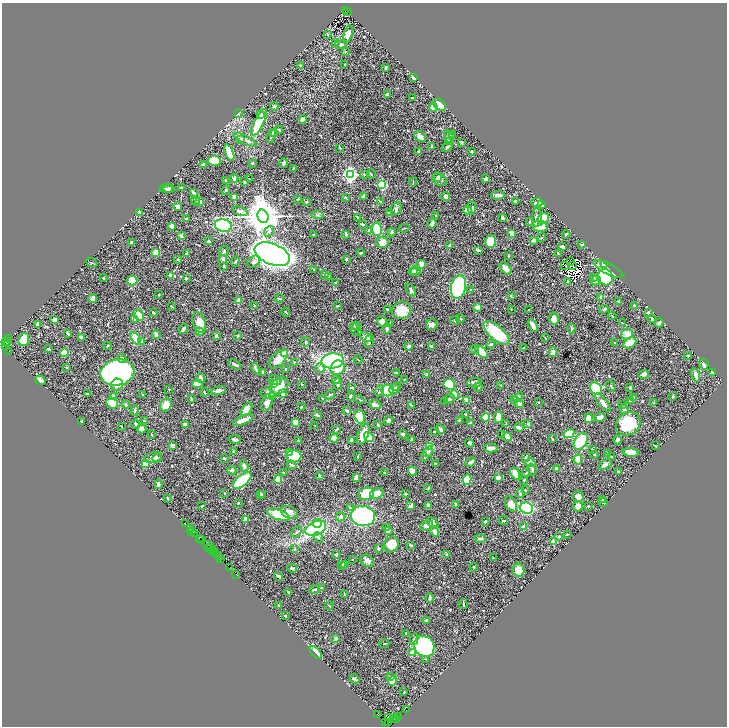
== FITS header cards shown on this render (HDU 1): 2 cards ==
NAXIS1  =                 1450
NAXIS2  =                 1448

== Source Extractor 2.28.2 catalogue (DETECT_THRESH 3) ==
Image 1450 x 1448 px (HDU 1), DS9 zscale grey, zoomed out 1/2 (1 PNG px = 2 x 2 image px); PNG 729 x 728 px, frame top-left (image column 2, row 1447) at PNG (2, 3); each listed source drawn as its Kron ellipse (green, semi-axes under 4 px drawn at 4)
Background 1.18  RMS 0.026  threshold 0.0785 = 3 sigma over >= 5 px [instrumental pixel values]
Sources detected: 716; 56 cannot appear on this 1/2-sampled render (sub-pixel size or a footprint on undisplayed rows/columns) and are neither listed nor drawn; of the other 660, the 500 brightest by FLUX_AUTO listed and drawn (160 fainter detections omitted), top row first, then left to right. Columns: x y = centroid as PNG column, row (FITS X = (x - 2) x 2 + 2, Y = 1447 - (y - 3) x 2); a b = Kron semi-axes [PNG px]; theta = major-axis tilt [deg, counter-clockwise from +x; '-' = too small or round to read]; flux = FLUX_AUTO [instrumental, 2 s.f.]
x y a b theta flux
345 11 3 2 - 280
347 12 3 1 - 160
327 34 3 2 - 5.5
348 34 9 4 75 49
335 43 3 3 - 8.2
341 45 6 3 7 9.2
345 52 3 2 - 4
345 64 2 2 - 5.9
300 65 3 3 - 5.3
386 67 3 2 - 7.8
414 77 3 2 - 26
388 94 3 3 - 15
412 98 3 2 - 7.1
440 104 7 5 -41 170
274 106 4 4 - 7.2
433 107 4 4 - 53
238 114 4 2 - 3.4
261 114 3 3 - 12
302 119 4 2 - 33
259 122 15 4 63 180
279 130 4 3 - 4.8
273 132 4 2 - 3.3
453 135 2 2 - 5.1
271 136 7 3 67 7
420 136 6 4 -39 34
449 137 6 4 -66 11
240 139 4 3 - 6.6
245 140 13 3 -26 22
448 142 4 3 - 30
461 142 2 2 - 9.7
432 146 4 3 - 5.9
447 147 6 3 36 10
340 148 3 2 - 3.6
419 151 3 3 - 5.1
472 151 3 2 - 6.1
229 153 9 3 -69 120
214 161 6 5 - 91
252 163 2 2 - 5.6
284 163 5 3 - 8.9
203 164 4 3 - 7.8
293 168 3 1 - 3.8
350 174 4 3 - 1800
371 174 5 3 - 5
364 175 3 2 - 3.4
438 177 5 4 - 8.2
234 178 4 3 - 9.7
249 179 2 2 - 4
439 179 8 5 -31 19
485 179 3 2 - 16
226 180 3 3 - 4.8
244 182 3 2 - 4.2
413 182 4 3 - 3.5
382 185 3 3 - 440
182 187 3 3 - 4.6
169 188 6 2 0 9.4
166 189 7 3 -2 18
226 190 5 3 - 5.3
193 192 4 2 - 13
498 195 6 2 0 26
446 196 5 3 - 15
234 197 3 3 - 25
345 197 3 2 - 5.1
363 197 3 2 - 9.9
298 199 3 2 - 4.5
196 201 4 2 - 4.6
200 201 5 3 - 13
380 201 4 2 - 5.1
515 201 4 3 - 6.9
306 202 4 3 - 5.1
537 202 5 3 - 27
542 205 4 2 - 6.6
178 207 4 4 - 19
396 208 6 5 - 13
472 208 7 3 87 10
468 210 4 4 - 57
240 211 8 3 -18 23
140 212 3 2 - 18
389 213 4 3 - 22
317 215 6 3 -5 10
435 215 2 2 - 3.2
263 216 7 5 -73 16000
358 217 4 3 - 5.1
186 218 4 3 - 6
502 218 4 2 - 11
537 218 9 5 89 21
543 219 6 5 - 120
529 222 4 3 - 4.8
363 224 3 3 - 8.4
432 224 5 3 - 18
172 226 3 3 - 27
223 226 8 6 -13 350
540 226 8 5 -10 70
404 228 5 2 - 3.3
377 229 6 5 - 100
269 231 6 3 53 9.5
369 231 3 3 - 21
392 232 4 3 - 6.6
511 233 4 3 - 26
346 234 3 3 - 7.1
566 234 4 2 - 3.9
314 235 3 2 - 4.6
181 236 3 3 - 12
541 238 2 2 - 3.8
533 240 4 3 - 22
208 241 3 2 - 11
490 241 6 5 - 100
382 242 6 5 - 51
132 243 3 3 - 23
582 244 3 2 - 6
450 245 2 2 - 8.5
563 247 3 3 - 15
478 250 4 2 - 13
224 251 5 4 - 9.5
156 253 4 3 - 82
361 253 4 3 - 6.1
558 253 3 2 - 7
187 254 4 3 - 8.1
272 254 18 10 -22 3400
508 256 2 2 - 3.5
178 259 4 3 - 3.9
223 259 3 3 - 20
346 259 4 3 - 4.7
236 261 5 2 - 4.2
254 262 7 5 38 15
570 262 3 1 - 3.9
92 263 6 2 -23 4.9
421 264 4 3 - 50
573 265 2 1 - 6.4
605 265 4 2 - 19
224 266 2 2 - 21
565 266 2 1 - 3.6
505 268 7 4 -46 39
314 269 3 3 - 4.8
608 269 16 5 -28 80
413 271 4 3 - 8.7
416 272 5 4 - 12
325 274 4 4 - 9.6
171 275 2 2 - 26
328 276 3 2 - 3.2
605 277 8 7 - 360
103 278 2 2 - 5
186 278 2 2 - 7.9
594 278 3 3 - 3.5
596 280 5 4 - 13
132 281 5 5 - 93
567 282 4 3 - 6.4
336 283 3 2 - 8.3
458 287 12 7 77 830
470 289 3 3 - 4
411 290 7 3 -56 10
159 295 2 2 - 5.3
511 296 4 3 - 4
601 297 3 2 - 13
92 299 4 4 - 19
280 299 4 2 - 4.2
239 301 3 3 - 34
619 302 3 2 - 9.1
172 306 3 1 - 3.7
255 306 3 2 - 4.5
338 306 3 2 - 3.5
634 306 3 2 - 9
477 307 3 2 - 42
387 309 3 2 - 5
511 309 2 2 - 3.9
604 309 5 3 - 5.8
402 310 9 8 - 96
529 310 3 2 - 4
153 312 3 2 - 5.7
286 312 4 2 - 3.4
648 313 3 2 - 8.4
139 315 6 4 -51 62
612 316 4 2 - 4.3
460 319 4 3 - 4.2
554 319 6 4 -73 29
652 319 4 3 - 8.7
55 320 3 3 - 33
135 320 4 3 - 7.2
455 320 5 2 - 6.4
199 322 11 6 -71 48
382 322 6 4 -45 35
623 323 3 2 - 4
659 323 5 3 - 13
389 324 3 3 - 6.8
38 325 4 3 - 14
432 325 5 5 - 21
533 325 7 3 -63 28
355 326 3 2 - 4.5
356 326 5 4 - 11
183 329 5 2 - 12
355 329 6 3 -76 4.9
387 329 5 3 - 16
571 329 5 3 - 7
200 331 2 2 - 55
68 333 3 2 - 10
496 333 16 7 -41 250
156 334 4 3 - 17
627 334 6 5 - 39
216 336 4 3 - 7.7
238 336 2 2 - 4.8
81 337 4 3 - 10
366 337 6 4 -24 25
8 338 3 1 - 100
136 338 7 4 -59 82
545 338 2 2 - 3.6
24 340 6 5 - 130
369 341 7 2 79 5.7
6 342 4 2 - 230
8 342 2 1 - 68
142 342 3 3 - 6.8
306 342 4 3 - 4.9
615 343 4 2 - 6
630 343 7 5 28 91
491 344 4 3 - 8.8
6 345 2 1 - 64
107 346 4 2 - 3.7
409 346 2 2 - 37
431 346 2 2 - 8.2
523 348 3 2 - 6
48 349 4 2 - 7.9
474 350 4 4 - 6.9
9 351 2 2 - 440
482 352 8 4 -43 120
553 352 5 3 - 26
64 353 4 3 - 140
284 353 2 2 - 87
688 356 2 2 - 5.2
122 358 4 4 - 11
278 359 11 6 45 64
358 359 4 2 - 4.3
333 361 11 7 5 750
294 362 3 2 - 5.7
235 364 7 2 -29 21
704 364 6 3 -63 19
67 367 3 3 - 5.6
255 368 6 2 -59 10
320 368 5 4 - 18
338 368 7 6 - 120
286 369 3 2 - 8.8
117 372 17 13 12 1500
263 372 4 2 - 11
712 372 2 2 - 27
396 373 3 2 - 4.6
426 374 4 3 - 8
643 374 5 4 - 13
696 375 7 3 -78 23
201 378 5 3 - 26
404 379 3 2 - 3.7
40 380 5 3 - 14
275 380 6 5 - 19
336 380 4 4 - 9
474 383 7 4 3 17
197 384 5 4 - 23
273 384 4 3 - 16
302 384 3 2 - 4.2
338 384 6 4 -82 7.9
449 384 6 5 - 200
117 385 6 6 - 41
501 385 3 3 - 3.3
279 386 10 7 44 84
611 386 6 2 -55 4.5
396 387 3 3 - 6.4
478 387 5 3 - 4.9
351 388 3 2 - 5.6
630 388 3 2 - 5.4
169 389 2 2 - 3.7
394 389 5 3 - 9.1
596 389 7 5 -53 210
387 390 6 6 - 160
218 391 7 4 15 23
379 391 5 4 - 11
205 392 4 2 - 4.6
87 394 3 2 - 7
143 394 3 2 - 3.6
268 394 7 5 -17 57
282 394 4 3 - 17
330 395 5 2 - 8.1
454 395 4 4 - 34
114 396 4 3 - 8.8
350 396 3 2 - 9.8
673 396 4 2 - 5.5
273 397 4 3 - 17
518 397 5 3 - 8.7
633 398 3 3 - 22
191 399 4 2 - 3.7
323 399 2 2 - 5.5
360 399 5 2 - 3.5
450 399 5 3 - 14
514 399 4 3 - 9
467 400 3 3 - 24
631 401 3 3 - 19
445 402 2 2 - 4.4
539 402 2 2 - 3.7
112 403 6 5 - 100
267 403 9 5 71 28
603 403 11 4 -53 29
654 403 2 2 - 3.2
519 404 5 3 - 18
126 405 4 3 - 6.5
166 405 7 5 57 63
375 405 6 3 -20 31
411 405 4 2 - 3.8
622 405 3 2 - 3.3
301 407 3 2 - 6.5
247 409 7 4 56 50
624 409 5 3 - 5.4
135 411 5 3 - 6.5
347 411 3 3 - 9
465 414 2 2 - 4.5
317 415 5 3 - 11
360 416 7 5 -71 92
486 417 4 4 - 120
498 417 6 3 89 56
600 417 5 3 - 27
589 418 5 3 - 63
243 420 11 3 22 44
388 420 5 3 - 23
459 420 3 3 - 4.9
82 421 3 2 - 4.6
144 421 4 2 - 6.5
296 422 3 3 - 52
470 423 3 2 - 5.3
136 424 5 2 - 12
506 424 3 2 - 3.9
528 424 3 3 - 3.9
628 424 13 10 37 230
185 425 3 3 - 23
315 425 3 2 - 3.5
378 425 3 2 - 9.4
121 426 2 1 - 3.5
519 427 5 2 - 25
142 429 5 3 - 35
337 429 3 2 - 8.8
441 429 5 3 - 13
435 431 4 2 - 4.3
363 434 11 5 68 75
403 434 4 3 - 18
569 434 5 4 - 88
151 435 4 2 - 3.2
502 435 2 2 - 4.2
369 437 5 4 - 200
507 437 5 4 - 22
334 438 4 4 - 54
235 439 6 3 -12 15
552 439 3 2 - 4.2
352 440 3 2 - 9
411 440 3 2 - 10
618 440 4 3 - 22
299 441 3 2 - 11
581 441 9 6 57 240
470 443 4 3 - 10
172 445 3 2 - 20
430 446 4 3 - 130
655 446 3 2 - 3.7
491 448 6 3 0 39
593 450 3 3 - 4.7
234 452 3 2 - 8.3
428 452 6 3 57 12
631 452 8 4 -7 48
289 453 4 3 - 29
607 453 3 2 - 3.3
595 454 3 2 - 4.2
293 456 8 6 -2 190
357 456 3 2 - 3.6
612 457 3 2 - 8
153 458 9 5 13 25
157 458 5 3 - 8.3
224 458 4 3 - 5.2
425 458 2 2 - 4.4
525 458 3 3 - 4.5
578 459 5 3 - 97
471 462 6 3 26 13
530 463 5 4 - 26
146 464 3 3 - 77
435 464 3 3 - 3.2
292 465 5 3 - 10
605 465 7 4 31 12
244 466 6 3 -68 16
532 469 6 3 -70 11
557 469 3 2 - 26
232 470 4 3 - 16
412 471 5 3 - 85
618 471 4 2 - 5.1
283 472 2 2 - 6.7
385 473 3 2 - 4.5
526 473 4 3 - 5.4
515 474 6 4 -58 36
319 475 3 2 - 6.7
356 477 4 2 - 19
498 477 2 2 - 70
278 479 4 4 - 96
242 480 11 5 39 280
467 480 5 3 - 120
524 480 3 3 - 4
158 484 4 2 - 17
428 488 4 2 - 4
525 490 3 2 - 4.1
224 493 4 3 - 5.2
377 493 7 5 20 68
520 493 4 3 - 6.1
260 494 4 2 - 8.8
366 494 8 6 20 170
406 494 2 2 - 7.4
262 495 3 2 - 7.5
578 496 5 5 - 27
167 498 2 2 - 5
602 500 3 2 - 5.6
603 502 5 2 - 7.9
238 503 2 2 - 4.1
511 504 8 5 -61 41
428 505 3 3 - 15
456 505 3 2 - 15
202 506 2 2 - 4.6
411 506 4 3 - 23
578 506 5 5 - 33
588 506 2 2 - 3.6
350 508 4 3 - 8.7
526 508 6 5 - 760
289 512 9 6 -22 33
278 515 11 5 -18 180
363 516 12 10 -9 1000
341 517 5 4 - 13
246 519 3 3 - 54
485 521 3 2 - 9.1
504 521 4 3 - 4.2
433 523 7 4 -42 21
185 524 2 1 - 72
317 524 4 3 - 78
427 525 6 5 - 25
524 527 2 2 - 59
316 528 11 6 24 680
386 528 4 2 - 5.7
190 529 3 2 - 120
388 530 2 2 - 46
192 531 3 1 - 86
297 532 6 3 47 10
435 532 5 3 - 27
195 533 3 1 - 380
567 534 3 1 - 4.6
318 537 5 3 - 6.1
559 537 4 3 - 4.2
199 538 2 1 - 110
480 538 6 3 2 12
201 539 4 2 - 200
554 541 3 2 - 170
391 544 8 7 - 80
207 545 4 2 - 370
411 545 4 2 - 5.8
211 547 2 1 - 28
209 548 3 1 - 57
294 549 4 2 - 3.5
378 549 3 3 - 5.6
212 551 4 1 - 290
215 553 3 1 - 300
217 554 3 2 - 200
447 554 2 2 - 5.5
336 555 3 2 - 16
219 557 3 2 - 58
493 558 4 2 - 4.4
221 559 3 2 - 130
352 559 2 2 - 4.6
368 561 7 5 -43 25
341 565 2 2 - 23
345 565 3 3 - 18
474 567 4 2 - 4.1
229 568 4 1 - 76
292 568 5 3 - 11
519 570 7 5 -78 45
236 574 2 1 - 160
279 576 5 2 - 18
321 588 4 2 - 3.9
315 590 5 2 - 9.6
288 593 3 2 - 4.8
344 595 3 2 - 3.3
430 598 5 2 - 11
463 604 5 2 - 6
278 605 2 2 - 9.5
329 606 4 3 - 4.1
285 616 2 2 - 5.5
426 621 3 2 - 14
406 633 3 2 - 3.6
336 638 3 3 - 14
414 639 6 4 79 8.5
384 644 5 2 - 3.6
424 646 11 9 -50 700
316 652 8 3 -46 31
412 653 3 2 - 87
426 659 3 3 - 3.7
391 677 4 3 - 5.1
355 679 5 4 - 7.5
392 681 5 3 - 49
404 692 2 2 - 5.1
406 710 2 1 - 45
377 714 3 1 - 67
398 717 3 2 - 210
388 718 2 1 - 56
395 718 3 2 - 140
394 719 3 2 - 130
396 719 3 2 - 90
389 722 2 2 - 52
386 723 3 1 - 22
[160 fainter detections neither listed nor drawn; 56 sub-pixel or undisplayed-footprint detections neither listed nor drawn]